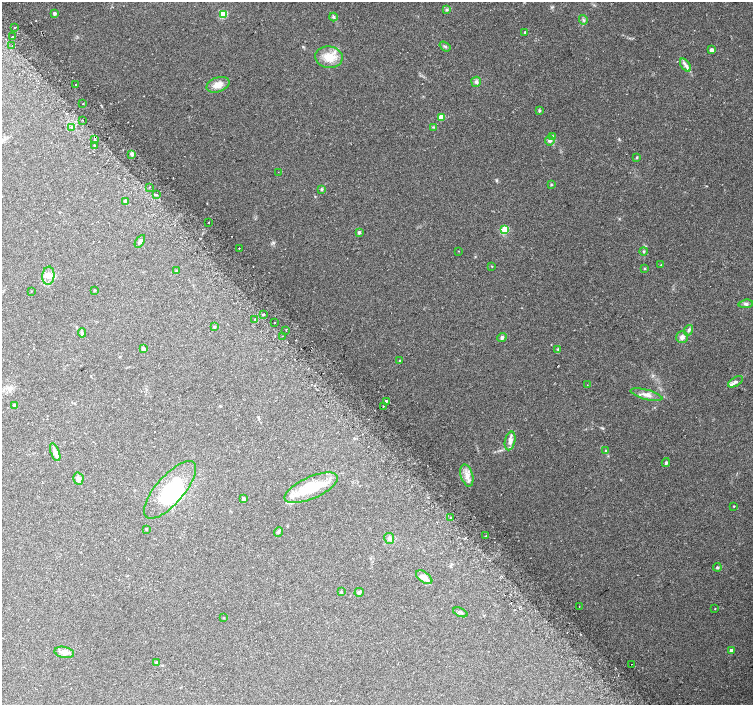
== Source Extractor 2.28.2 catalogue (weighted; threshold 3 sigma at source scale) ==
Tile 11 of 4 x 4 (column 3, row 3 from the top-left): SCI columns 3039-4540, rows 1637-3041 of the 6068 x 6021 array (HDU 1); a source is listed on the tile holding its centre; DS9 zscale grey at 2 x 2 block average (1 PNG px = mean of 2 x 2 image px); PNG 755 x 707 px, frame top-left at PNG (2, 2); each listed source drawn as its Kron ellipse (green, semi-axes under 4 px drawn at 4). Shown black and unused: <1% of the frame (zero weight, under 2 of 3 exposures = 2% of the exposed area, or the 3 px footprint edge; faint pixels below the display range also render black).
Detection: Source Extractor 2.28.2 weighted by HDU 2 'WHT'; one run over the whole footprint, this tile lists its part. Background 0.0845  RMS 0.012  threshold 0.0519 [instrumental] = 3 sigma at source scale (4.5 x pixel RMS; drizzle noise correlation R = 1.50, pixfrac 1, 0.0396/0.0396 arcsec/px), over >= 5 px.
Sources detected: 105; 2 inside a brighter object's white glare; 6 cosmic-ray / hot-pixel residue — neither listed nor drawn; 2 inside a brighter listed object's ellipse — not listed separately; the other 95 listed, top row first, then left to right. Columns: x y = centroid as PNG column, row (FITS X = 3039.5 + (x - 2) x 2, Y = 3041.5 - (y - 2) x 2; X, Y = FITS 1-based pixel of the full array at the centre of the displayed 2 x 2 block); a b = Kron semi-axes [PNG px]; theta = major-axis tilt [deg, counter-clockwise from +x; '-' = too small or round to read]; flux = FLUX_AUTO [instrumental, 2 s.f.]
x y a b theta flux
447 10 4 3 - 3.1
54 13 2 2 - 8.6
223 14 3 3 - 100
333 17 4 3 - 3.6
583 20 4 2 - 2.6
15 27 2 2 - 7.9
525 32 3 2 - 2.6
13 37 2 2 - 21
12 46 2 2 - 2
445 46 6 2 -36 3.2
711 50 2 2 - 18
329 57 14 11 -7 44
685 65 7 3 -53 8.1
476 82 5 5 - 5.9
75 85 2 2 - 3.1
218 85 12 7 19 24
83 103 2 2 - 4.2
539 111 3 3 - 3.1
441 117 3 3 - 48
83 120 2 2 - 1.6
72 127 3 3 - 3.5
433 127 3 2 - 2.1
553 136 4 3 - 3.5
94 140 2 2 - 5.2
550 140 5 4 - 6.4
94 146 2 2 - 18
132 154 2 2 - 17
637 157 3 3 - 1.8
278 172 2 2 - 1.4
551 185 3 2 - 1.9
150 187 2 2 - 4.4
322 189 4 3 - 3.5
157 195 2 2 - 4.2
126 201 2 2 - 14
209 222 2 2 - 1.3
505 229 3 3 - 70
359 232 3 3 - 6.4
140 241 7 4 58 7.5
239 248 2 2 - 7.2
459 251 2 2 - 0.91
644 251 4 3 - 2.8
661 265 2 2 - 0.98
492 266 3 2 - 1.3
645 268 3 2 - 1.7
176 271 3 3 - 3.5
48 276 9 6 84 15
31 291 2 2 - 0.84
94 291 2 2 - 2.2
746 304 7 3 7 5.9
263 314 2 2 - 41
255 319 3 2 - 2.4
274 323 2 2 - 4.3
214 327 3 3 - 3.2
286 330 2 2 - 1.6
688 330 5 3 - 5.2
82 333 5 2 - 3.6
282 336 2 2 - 1.3
502 337 5 4 - 5.2
682 337 6 5 - 11
143 349 2 2 - 17
558 349 4 3 - 3.1
399 360 2 2 - 3.5
735 382 8 4 29 7.2
587 385 3 2 - 0.95
646 395 16 5 -14 17
386 401 2 2 - 99
14 405 3 3 - 6.6
383 406 2 2 - 2
510 441 9 5 77 15
606 450 3 3 - 2
55 452 9 4 -70 10
666 463 4 3 - 3.6
467 475 11 6 -75 20
78 479 6 5 - 9.4
311 488 28 11 24 110
170 490 36 14 49 180
244 499 3 2 - 15
734 506 2 2 - 1.7
450 517 3 2 - 2.4
146 529 3 2 - 2.6
278 532 5 2 - 3.1
486 536 2 2 - 3.3
389 538 5 5 - 7.8
717 567 4 3 - 3.9
424 577 9 5 -36 23
341 592 3 2 - 2.7
359 592 5 3 - 5.8
579 607 2 2 - 1.5
715 609 2 2 - 1.4
460 612 7 3 -23 4.6
224 618 2 2 - 1.6
731 650 3 2 - 8
64 652 10 5 -11 18
156 662 3 2 - 6.5
632 664 2 2 - 3.6
Diffuse or blended objects may show on this block-average render without a row.